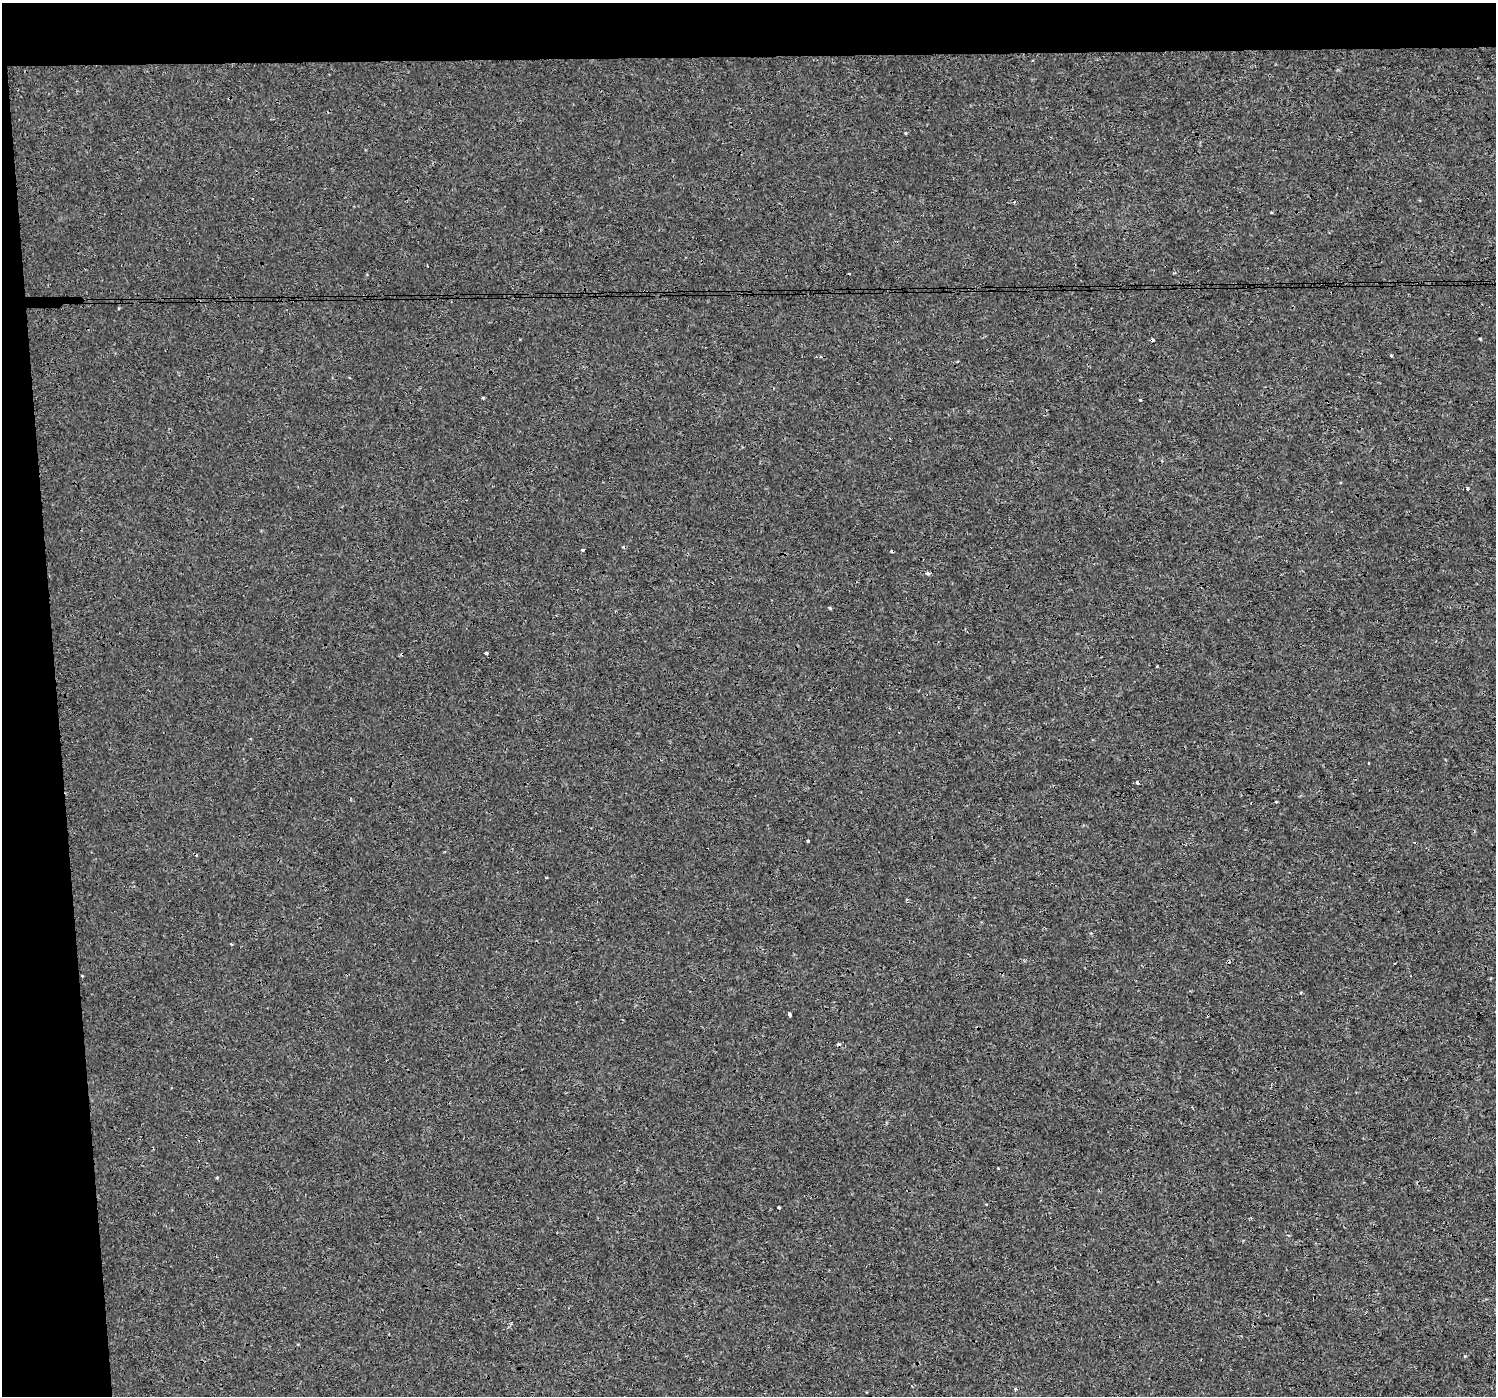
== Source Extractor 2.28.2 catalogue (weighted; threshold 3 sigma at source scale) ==
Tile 1 of 3 x 3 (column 1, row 1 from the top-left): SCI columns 1-1494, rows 2792-4185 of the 4483 x 4230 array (HDU 1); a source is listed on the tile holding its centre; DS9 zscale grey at full resolution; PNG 1498 x 1398 px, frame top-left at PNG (2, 3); no overlay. Shown black and unused: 8% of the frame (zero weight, under 3 of 4 exposures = <1% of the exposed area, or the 3 px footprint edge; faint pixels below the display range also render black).
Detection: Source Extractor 2.28.2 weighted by HDU 2 'WHT'; one run over the whole footprint, this tile lists its part. Background 8.61e-04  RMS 0.0018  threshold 0.00808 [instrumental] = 3 sigma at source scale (4.5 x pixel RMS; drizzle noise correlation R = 1.50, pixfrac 1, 0.0396/0.0396 arcsec/px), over >= 5 px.
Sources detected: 29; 7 cosmic-ray / hot-pixel residue — not listed; the other 22 listed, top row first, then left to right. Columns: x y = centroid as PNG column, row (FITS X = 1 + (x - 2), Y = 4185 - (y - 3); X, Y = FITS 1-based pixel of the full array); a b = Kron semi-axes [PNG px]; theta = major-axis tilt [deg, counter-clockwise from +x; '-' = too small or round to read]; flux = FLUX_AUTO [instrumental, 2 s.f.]
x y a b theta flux
1480 339 3 3 - 0.32
1152 340 4 3 - 0.96
1391 356 3 3 - 0.23
483 398 4 3 - 0.19
1140 400 3 3 - 0.54
1467 488 3 3 - 0.57
583 550 4 3 - 0.26
928 573 6 4 -2 0.29
830 608 5 3 - 0.18
486 653 4 3 - 0.78
1157 666 3 2 - 0.12
1369 763 3 2 - 0.16
1137 783 3 3 - 0.76
1276 802 4 3 - 0.15
808 841 3 3 - 0.35
546 878 3 2 - 0.2
907 900 4 3 - 0.24
1301 993 3 3 - 0.24
789 1014 3 3 - 1.2
998 1168 2 2 - 0.13
779 1208 3 3 - 0.37
1015 1389 3 3 - 0.33
Overlapping masked pixels (flux is a lower limit): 1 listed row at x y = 1152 340